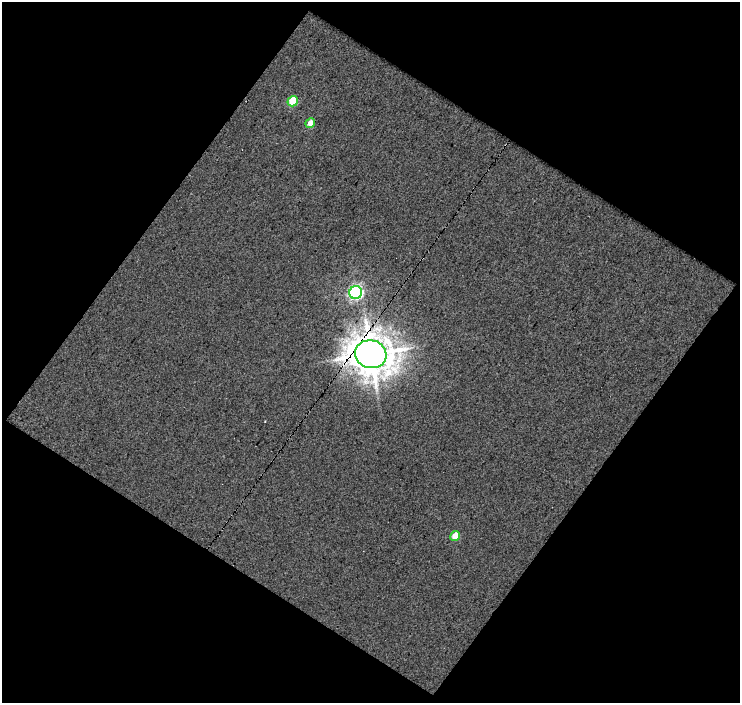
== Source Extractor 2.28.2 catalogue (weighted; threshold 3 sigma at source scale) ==
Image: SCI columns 1-738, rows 22-722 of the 738 x 744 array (HDU 1 of 3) = the unmasked area's bounding box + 8 px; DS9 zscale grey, full resolution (1 PNG px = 1 image px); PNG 742 x 705 px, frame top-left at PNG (2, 2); each listed source drawn as its Kron ellipse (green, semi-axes under 4 px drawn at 4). Shown black and unused: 50% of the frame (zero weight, under 5 of 10 exposures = <1% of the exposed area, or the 3 px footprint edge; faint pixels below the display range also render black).
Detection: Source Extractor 2.28.2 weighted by HDU 2 'WHT'. Background 0.00117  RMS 0.009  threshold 0.0366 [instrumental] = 3 sigma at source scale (4.09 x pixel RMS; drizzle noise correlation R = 1.36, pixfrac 0.8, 0.0396/0.0396 arcsec/px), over >= 5 px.
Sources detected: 5; all 5 listed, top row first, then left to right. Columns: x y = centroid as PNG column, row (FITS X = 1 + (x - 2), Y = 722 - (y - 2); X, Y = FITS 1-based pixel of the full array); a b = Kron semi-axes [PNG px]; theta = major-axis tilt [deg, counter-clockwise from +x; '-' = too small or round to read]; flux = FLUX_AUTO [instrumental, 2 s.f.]
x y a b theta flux
293 101 5 5 - 29
310 123 5 4 - 7.6
356 292 6 6 - 210
371 354 16 14 -16 2400
455 536 5 4 - 17
Overlapping masked pixels (flux is a lower limit): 1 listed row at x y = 371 354